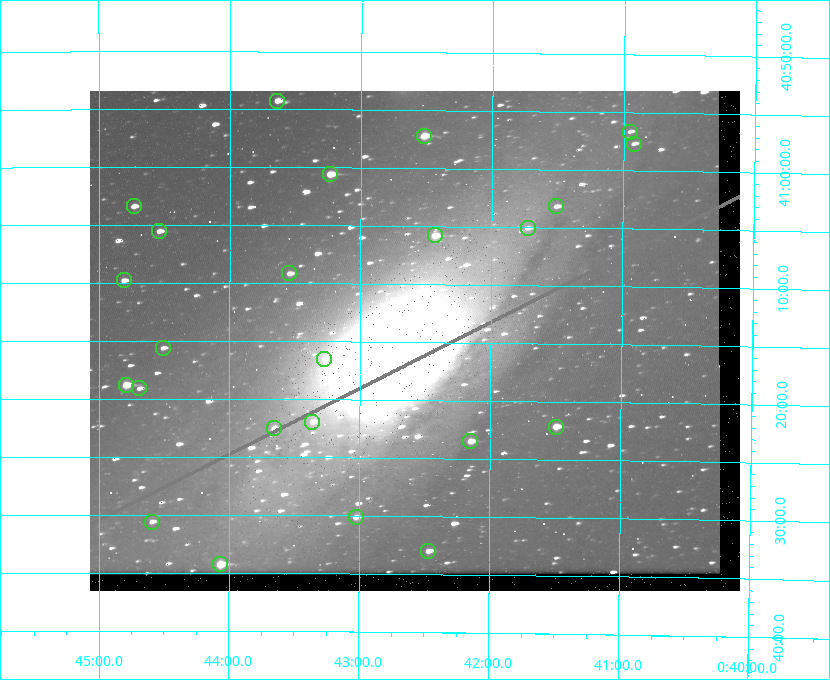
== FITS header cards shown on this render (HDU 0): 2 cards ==
NAXIS1  =                  650
NAXIS2  =                  500

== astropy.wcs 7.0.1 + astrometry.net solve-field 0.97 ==
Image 650 x 500 px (HDU 0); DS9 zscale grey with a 90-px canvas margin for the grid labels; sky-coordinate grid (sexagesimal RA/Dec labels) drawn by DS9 from the SOLVED WCS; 24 Tycho-2 reference stars matched to detected sources circled (green)
Header WCS: none
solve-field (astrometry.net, Tycho-2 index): SOLVED blind (the file carries no WCS)
Solved WCS: RA---TAN-SIP/DEC--TAN-SIP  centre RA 00:42:35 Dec +41:15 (10.65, +41.25 deg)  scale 5.18 arcsec/px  FOV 56.1' x 43.1'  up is +180 deg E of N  parity flipped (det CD > 0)
(file carries no celestial WCS; the grid is the blind solution)
Tycho-2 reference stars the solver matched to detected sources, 24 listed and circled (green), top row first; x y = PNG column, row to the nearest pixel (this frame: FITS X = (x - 90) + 1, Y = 500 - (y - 91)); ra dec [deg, ICRS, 3 dp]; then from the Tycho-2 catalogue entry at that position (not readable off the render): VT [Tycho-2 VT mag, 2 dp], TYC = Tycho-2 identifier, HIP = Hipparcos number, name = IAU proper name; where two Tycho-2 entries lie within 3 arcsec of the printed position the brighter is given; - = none
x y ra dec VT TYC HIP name
277 101 10.910 +40.904 10.39 2801-1024-1 - -
630 132 10.238 +40.944 11.79 2801-2058-1 - -
424 136 10.629 +40.954 9.37 2801-2009-1 3333 -
634 144 10.230 +40.961 11.47 2801-2047-1 - -
330 174 10.809 +41.009 9.29 2801-2078-1 - -
134 206 11.183 +41.057 10.65 2801-1540-1 - -
556 206 10.377 +41.053 11.36 2801-2079-1 - -
528 228 10.431 +41.085 11.65 2801-2062-1 - -
159 231 11.135 +41.093 10.71 2801-1503-1 - -
435 235 10.609 +41.097 10.73 2801-2063-1 - -
289 273 10.886 +41.153 10.99 2801-2037-1 - -
124 280 11.202 +41.163 10.95 2801-1544-1 - -
163 348 11.127 +41.260 11.28 2805-390-1 - -
324 359 10.818 +41.276 11.21 2805-2125-1 - -
126 385 11.198 +41.314 9.30 2805-117-1 - -
139 388 11.172 +41.318 11.25 2805-108-1 - -
312 422 10.841 +41.366 11.19 2805-2131-1 - -
556 427 10.374 +41.370 10.16 2805-213-1 - -
274 428 10.914 +41.376 10.74 2805-2142-1 - -
470 441 10.538 +41.392 10.59 2805-2135-1 - -
356 517 10.757 +41.502 11.21 2805-2136-1 - -
152 522 11.148 +41.510 11.65 2805-2178-1 - -
428 551 10.616 +41.550 10.67 2805-2192-1 - -
220 564 11.016 +41.571 9.16 2805-2199-1 3447 -